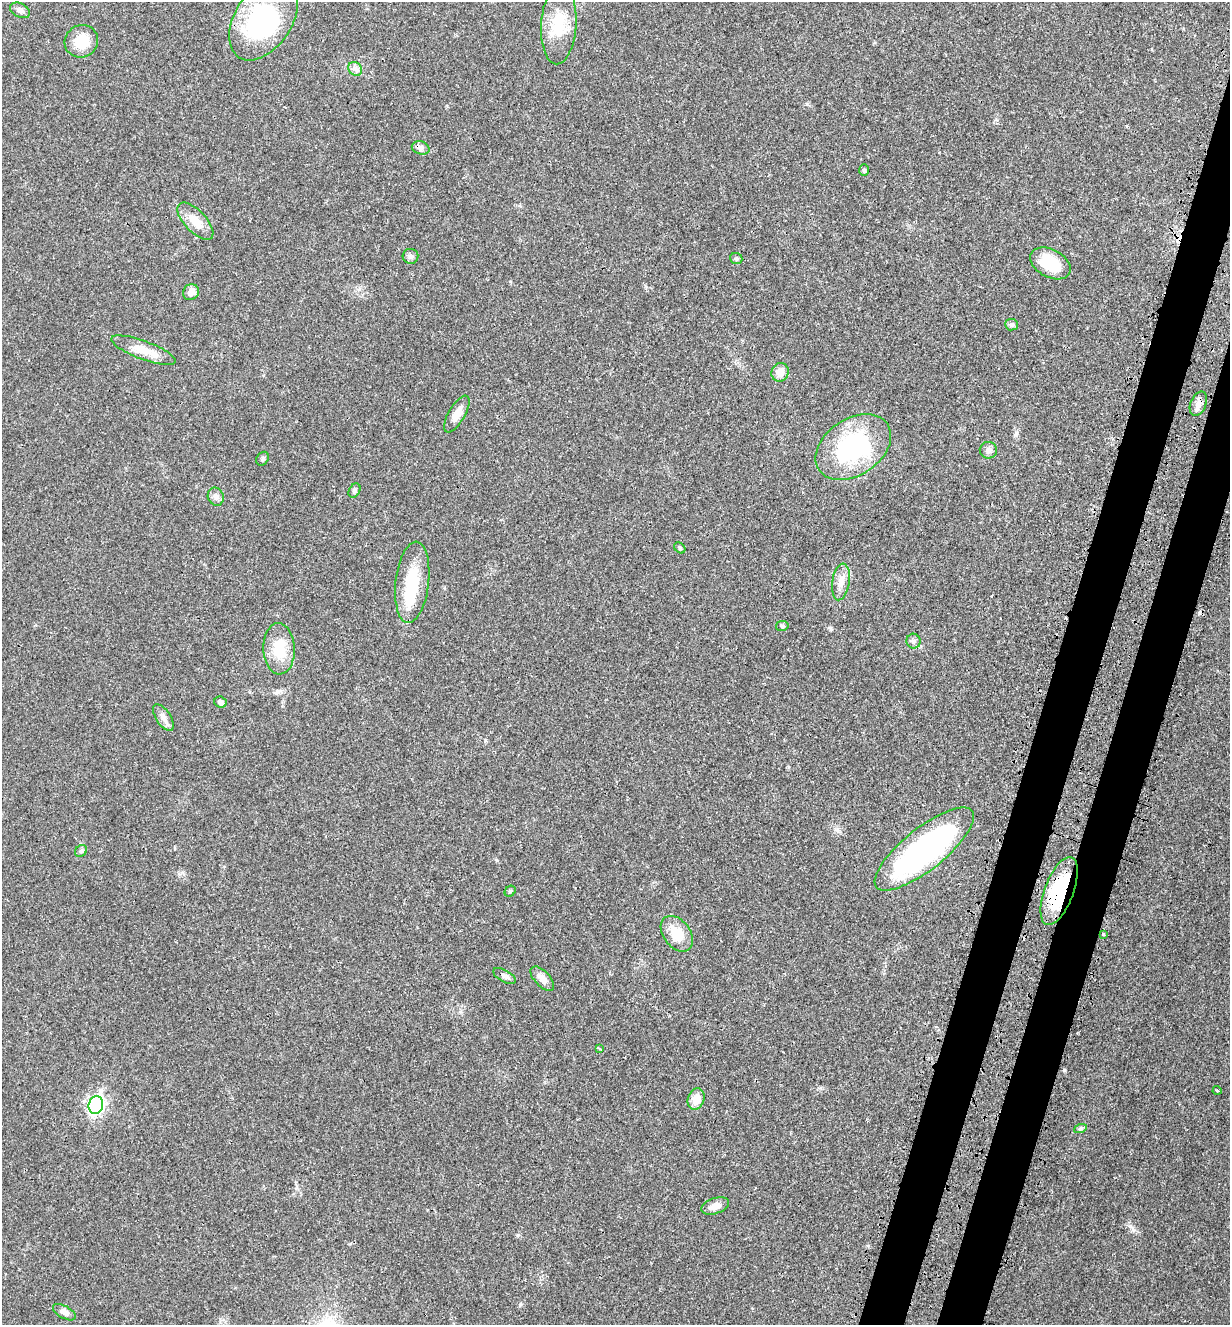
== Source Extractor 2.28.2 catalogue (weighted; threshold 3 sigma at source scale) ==
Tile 10 of 4 x 4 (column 2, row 3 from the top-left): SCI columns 1449-2676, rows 1424-2746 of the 5480 x 5490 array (HDU 1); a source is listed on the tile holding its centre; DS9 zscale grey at full resolution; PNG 1232 x 1327 px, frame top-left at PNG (2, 2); each listed source drawn as its Kron ellipse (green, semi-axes under 4 px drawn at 4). Shown black and unused: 6% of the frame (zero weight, under 3 of 4 exposures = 8% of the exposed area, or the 3 px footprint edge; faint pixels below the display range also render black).
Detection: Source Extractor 2.28.2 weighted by HDU 2 'WHT'; one run over the whole footprint, this tile lists its part. Background 0.022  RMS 0.0035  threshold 0.0156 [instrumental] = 3 sigma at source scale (4.5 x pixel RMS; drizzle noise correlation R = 1.50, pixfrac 1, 0.05/0.05 arcsec/px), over >= 5 px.
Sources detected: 50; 3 inside a brighter object's white glare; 2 cosmic-ray / hot-pixel residue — neither listed nor drawn; the other 45 listed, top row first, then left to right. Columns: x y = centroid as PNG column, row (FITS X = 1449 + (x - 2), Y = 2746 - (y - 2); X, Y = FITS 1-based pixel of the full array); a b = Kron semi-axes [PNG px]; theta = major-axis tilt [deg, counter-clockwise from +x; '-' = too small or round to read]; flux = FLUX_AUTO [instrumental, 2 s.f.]
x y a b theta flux
20 10 10 7 -26 1.5
264 19 46 28 57 46
559 24 40 17 86 11
81 41 17 16 - 7.2
355 69 7 6 - 1.2
421 148 9 6 -14 1.1
864 170 6 5 - 0.49
195 221 23 10 -47 5.2
410 256 8 7 - 0.95
736 259 6 5 - 0.59
1050 263 21 14 -28 11
191 292 8 7 - 2.2
1012 325 6 5 - 0.78
143 350 34 9 -20 5.6
780 372 9 8 - 3.2
1198 404 13 7 67 1.8
457 414 21 8 60 3.6
853 447 41 28 35 39
988 450 8 8 - 1.5
263 459 7 5 54 0.65
354 491 7 5 60 0.73
216 497 9 7 -68 1.4
680 548 6 4 -47 0.55
412 582 41 16 83 14
841 582 18 8 82 3.1
782 626 6 5 - 0.56
913 641 7 7 - 0.99
279 649 26 15 -87 9.6
220 702 6 5 - 1
163 717 15 7 -57 2
924 849 61 21 38 80
81 851 6 5 - 0.69
510 891 6 5 - 0.49
1059 891 36 14 69 21
677 934 20 13 -52 7.3
1103 934 3 3 - 0.78
505 976 13 6 -28 1.3
542 979 15 7 -47 2.3
600 1049 4 3 - 0.38
1217 1090 4 3 - 0.32
696 1099 11 8 70 4.3
96 1105 9 7 74 82
1080 1129 6 4 19 0.6
715 1206 14 7 18 2.8
64 1312 13 6 -29 1.6
Overlapping masked pixels (flux is a lower limit): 1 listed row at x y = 1059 891
Unlisted compact peaks at least as high as the median listed source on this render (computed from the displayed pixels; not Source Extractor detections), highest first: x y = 1133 1230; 830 628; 520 1304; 807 104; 485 740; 518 1235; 497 860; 1016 433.